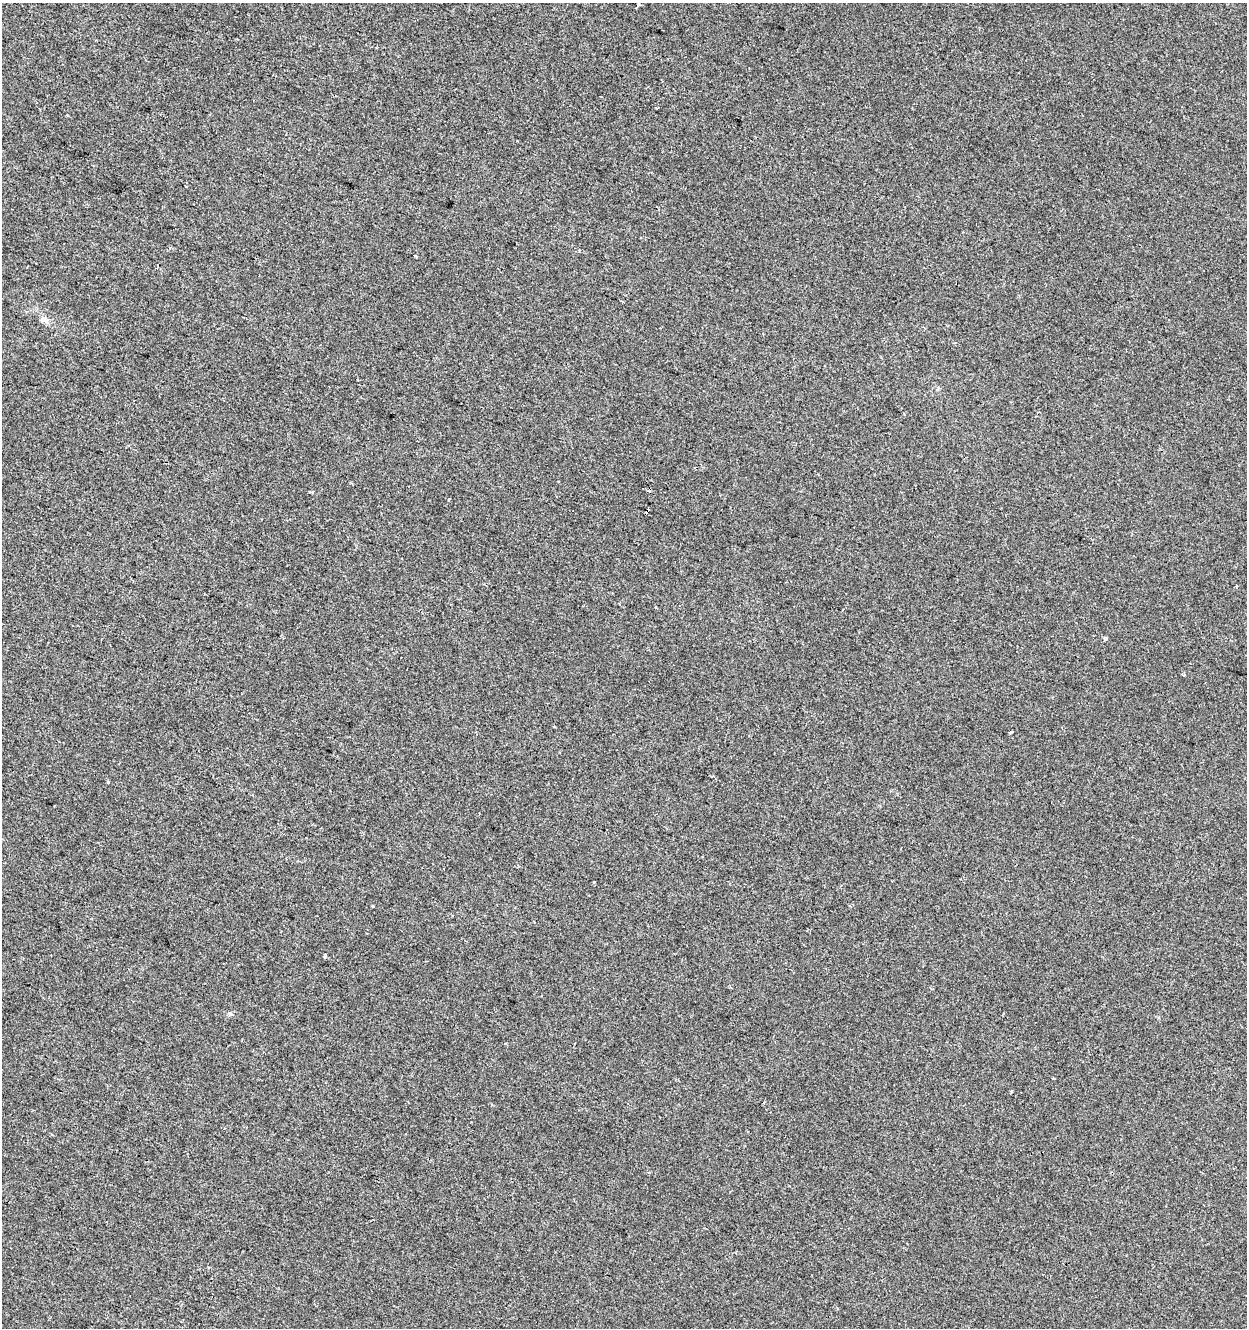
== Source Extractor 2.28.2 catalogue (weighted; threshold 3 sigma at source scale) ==
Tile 11 of 4 x 4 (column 3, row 3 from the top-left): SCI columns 2770-4014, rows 1327-2652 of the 5476 x 5312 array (HDU 1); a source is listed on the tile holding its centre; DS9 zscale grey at full resolution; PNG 1249 x 1330 px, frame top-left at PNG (2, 3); no overlay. Shown black and unused: <1% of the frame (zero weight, under 2 of 3 exposures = <1% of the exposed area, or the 3 px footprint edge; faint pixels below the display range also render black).
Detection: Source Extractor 2.28.2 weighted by HDU 2 'WHT'; one run over the whole footprint, this tile lists its part. Background -6.33e-04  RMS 0.0042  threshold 0.0187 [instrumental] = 3 sigma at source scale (4.5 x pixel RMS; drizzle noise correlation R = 1.50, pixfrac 1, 0.0396/0.0396 arcsec/px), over >= 5 px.
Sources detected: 19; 2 cosmic-ray / hot-pixel residue — not listed; the other 17 listed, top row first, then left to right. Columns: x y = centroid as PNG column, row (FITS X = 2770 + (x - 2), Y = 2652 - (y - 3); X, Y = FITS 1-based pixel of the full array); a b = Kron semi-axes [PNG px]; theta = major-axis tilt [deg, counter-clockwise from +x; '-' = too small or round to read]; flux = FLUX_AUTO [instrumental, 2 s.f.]
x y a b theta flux
638 4 4 3 - 1.4
416 256 3 3 - 0.54
622 301 3 3 - 1.1
43 319 7 6 - 1.4
310 492 3 3 - 0.62
449 499 3 3 - 0.74
1237 586 3 3 - 0.55
1105 638 5 4 - 0.8
1183 675 4 3 - 1.6
1011 732 4 3 - 1.2
108 782 3 3 - 0.74
594 882 3 3 - 1.4
373 906 3 3 - 0.8
325 956 3 3 - 1.9
230 1014 5 5 - 1
1011 1091 3 2 - 0.53
764 1102 2 2 - 0.28